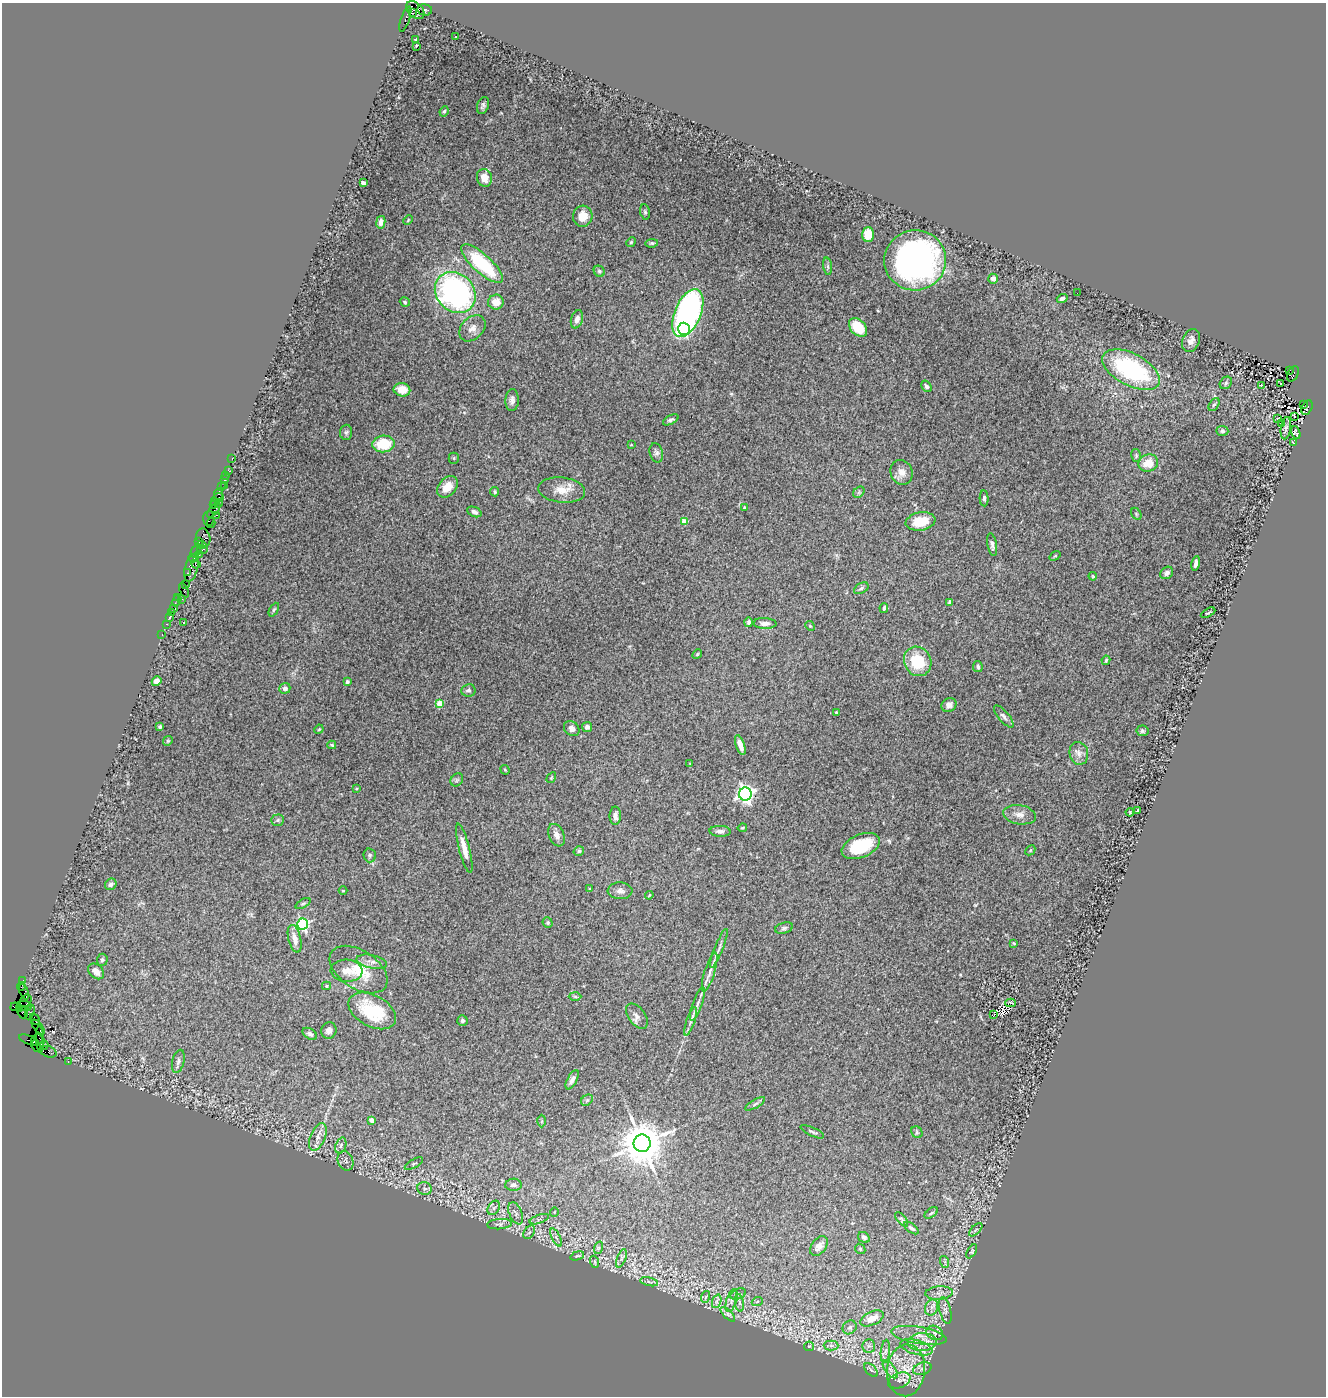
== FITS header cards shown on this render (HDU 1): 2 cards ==
NAXIS1  =                 1324
NAXIS2  =                 1394

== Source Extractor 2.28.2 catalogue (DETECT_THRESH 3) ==
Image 1324 x 1394 px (HDU 1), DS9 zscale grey, 1 PNG px = 1 image px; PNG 1328 x 1398 px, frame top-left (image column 1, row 1394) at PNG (2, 3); each listed source drawn as its Kron ellipse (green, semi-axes under 4 px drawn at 4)
Background 3.67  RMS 0.077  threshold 0.231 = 3 sigma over >= 5 px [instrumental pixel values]
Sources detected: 271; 2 with non-positive FLUX_AUTO (blend fragments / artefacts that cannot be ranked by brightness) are neither listed nor drawn; the other 269 listed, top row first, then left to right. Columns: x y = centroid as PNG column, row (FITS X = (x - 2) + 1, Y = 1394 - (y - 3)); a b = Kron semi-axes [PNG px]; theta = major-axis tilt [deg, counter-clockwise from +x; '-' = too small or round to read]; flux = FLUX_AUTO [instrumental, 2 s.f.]
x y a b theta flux
415 10 10 7 -45 3200
425 10 7 5 -11 700
412 13 3 2 - 660
405 19 13 3 71 660
456 37 3 2 - 7.4
415 40 3 3 - 10
416 46 3 3 - 21
483 105 9 5 72 14
444 111 5 4 - 8
484 178 9 7 -76 50
363 183 4 3 - 14
645 212 8 5 -80 8.6
583 216 10 9 - 68
408 220 5 3 - 4.7
381 222 6 4 79 25
868 235 7 6 - 88
631 242 5 4 - 6.2
652 243 6 4 8 7.8
915 260 31 30 - 1800
482 264 27 9 -42 390
828 266 9 4 -82 10
599 271 6 5 - 9.5
993 279 5 5 - 29
455 292 22 18 -46 1300
1077 293 2 2 - 13
1062 298 5 4 - 18
405 302 5 4 - 6.9
496 302 8 7 - 55
688 313 25 13 67 1400
577 319 9 6 73 27
858 327 11 7 -46 150
472 328 15 11 45 42
684 329 6 6 - 430
1191 340 12 8 68 29
1131 370 31 16 -28 670
1289 370 3 2 - 570
1293 374 8 5 64 2000
1226 383 7 5 47 11
1281 383 3 2 - 12
1261 385 3 3 - 52
926 386 6 4 -55 14
402 390 8 6 -12 74
512 400 11 6 88 23
1303 404 3 2 - 270
1214 405 7 4 60 11
1307 408 8 5 64 3200
1295 417 3 2 - 20
1278 418 4 2 - 4.1
671 420 8 4 27 14
1282 423 3 2 - 3.8
1286 428 11 5 82 12
1222 431 6 5 - 11
346 432 7 6 - 12
1296 433 7 2 -69 7.6
1293 443 3 2 - 3.4
383 444 11 8 5 160
631 445 3 2 - 3.2
656 453 10 6 -76 17
1136 456 6 5 - 8.7
232 458 3 2 - 85
454 458 5 5 - 6.3
1148 463 10 8 17 73
229 470 4 2 - 140
902 472 12 11 - 40
226 475 2 2 - 49
224 480 3 3 - 320
224 485 2 2 - 60
221 487 2 2 - 42
448 487 12 8 47 64
562 490 23 12 -6 81
495 492 4 4 - 6.8
859 492 6 5 - 7.9
219 494 6 3 83 430
218 498 6 2 23 350
984 498 8 4 -87 12
215 501 3 3 - 260
219 504 3 2 - 170
214 505 2 2 - 210
744 507 4 3 - 5.2
214 510 9 2 48 740
474 512 7 4 -24 16
1136 514 6 4 -60 7.2
217 515 3 2 - 560
209 518 7 5 88 620
921 521 15 9 10 120
684 522 4 4 - 96
211 523 5 2 - 250
203 538 9 7 -75 1000
199 542 3 3 - 240
201 545 5 3 - 360
992 545 11 4 -79 20
202 549 5 4 - 960
196 551 7 3 65 1000
199 555 3 3 - 450
1055 556 6 3 36 5.5
194 558 5 4 - 360
1196 563 7 3 78 18
196 564 4 3 - 570
191 568 14 6 75 1900
188 573 3 2 - 200
1167 573 7 5 39 16
1093 576 4 3 - 5.7
185 584 3 2 - 79
861 588 8 5 31 12
184 590 8 3 -66 390
177 597 3 3 - 180
182 599 3 2 - 180
176 601 6 3 61 390
950 602 4 3 - 9.4
884 608 5 3 - 9.4
174 609 3 2 - 240
274 610 7 4 62 8.4
171 612 2 2 - 160
1208 613 8 2 28 6.1
169 618 3 2 - 100
184 622 3 3 - 7.2
749 622 5 4 - 12
765 623 11 5 -3 27
167 624 3 2 - 240
810 626 5 4 - 5.7
162 635 3 2 - 160
697 654 5 4 - 6.2
1106 660 5 3 - 6.7
918 661 15 13 -60 210
978 667 5 4 - 11
157 681 5 4 - 31
347 682 4 3 - 21
285 688 5 5 - 17
468 690 7 6 - 14
440 703 4 4 - 100
949 705 8 6 34 23
836 712 3 2 - 3.6
1004 716 14 5 -49 18
160 726 4 4 - 11
587 727 5 5 - 16
319 729 5 3 - 4.8
572 729 8 6 -42 25
1142 731 6 5 - 9.9
168 741 5 4 - 5.9
332 745 4 3 - 6.7
740 745 10 4 -72 37
1079 753 11 9 -77 34
690 764 4 2 - 3.2
505 770 5 4 - 6
551 778 6 3 58 5.1
457 780 7 5 47 11
356 788 3 2 - 4.8
745 794 6 6 - 2200
1137 810 4 2 - 5.2
1130 812 4 3 - 5.3
1020 815 16 9 -10 43
615 816 9 5 88 25
278 820 6 5 - 9.7
742 828 5 4 - 5.2
720 831 10 5 -3 19
556 835 12 7 -67 31
861 846 20 11 22 250
464 848 25 5 -76 56
1030 850 5 3 - 4.9
579 851 5 4 - 11
370 855 7 6 - 11
111 884 6 5 - 21
589 889 3 3 - 5.2
343 891 4 3 - 3.9
620 891 12 8 -1 28
649 895 4 3 - 4.3
303 903 8 4 26 9.6
548 923 5 5 - 8.8
303 924 5 5 - 840
784 928 9 5 16 13
295 939 14 6 -76 44
1014 943 3 3 - 5.2
719 948 21 3 68 24
102 960 6 5 - 9.8
372 962 16 6 -12 30
359 970 32 19 -33 170
96 971 9 6 -44 40
347 971 16 11 -5 49
710 972 20 5 73 36
23 980 3 2 - 120
326 986 4 4 - 5.6
21 987 4 2 - 190
24 992 8 3 -66 340
575 996 6 4 -2 7.2
26 1001 7 5 52 1100
1010 1003 5 2 - 4.2
697 1004 17 4 70 27
25 1006 7 5 -3 4500
15 1007 4 3 - 380
19 1009 3 2 - 720
372 1011 25 15 -29 260
23 1012 6 5 - 97
30 1012 7 4 67 2500
994 1014 3 2 - 5.7
637 1016 14 8 -53 28
35 1019 6 4 -60 320
462 1021 5 5 - 13
691 1021 15 4 72 20
38 1027 9 3 -50 270
329 1031 8 7 - 22
310 1034 8 5 -33 14
40 1039 13 4 -88 5400
29 1040 10 4 -21 820
37 1040 6 5 - 6400
44 1045 4 3 - 3300
37 1046 6 3 -53 270
48 1052 8 5 -20 860
68 1061 2 2 - 96
178 1061 12 6 76 17
572 1080 10 5 61 20
587 1100 6 5 - 10
755 1104 11 3 30 12
372 1120 4 4 - 39
542 1121 6 4 88 6.3
812 1132 13 3 -25 9.9
917 1132 6 5 - 8.2
318 1137 15 7 67 37
642 1143 8 8 - 21000
341 1145 8 5 71 12
345 1161 10 7 -66 20
414 1164 10 3 30 9
513 1185 8 6 3 20
425 1188 7 6 - 14
494 1208 8 5 59 15
554 1212 5 3 - 3.8
516 1213 12 6 -67 24
931 1213 7 3 36 7.4
539 1219 10 4 19 13
902 1219 8 3 -50 7.4
500 1224 12 5 5 15
911 1228 9 4 -35 13
976 1230 8 3 45 8
529 1232 7 5 56 13
556 1237 10 4 -64 14
864 1237 6 5 - 15
819 1246 11 7 52 27
598 1248 6 4 71 9.1
860 1249 5 4 - 6.7
972 1251 8 4 58 7.7
577 1256 7 4 18 6.8
621 1258 10 3 69 10
595 1262 6 4 -72 5.8
945 1262 6 4 -72 8.5
649 1282 9 4 -13 12
939 1293 14 6 5 29
738 1294 8 5 23 12
705 1297 6 4 69 8.3
732 1300 12 5 72 21
717 1301 7 4 71 13
757 1302 5 3 - 5.5
739 1303 9 4 -81 15
931 1307 8 6 69 23
945 1310 14 5 -76 25
728 1314 9 3 -45 11
872 1318 12 6 25 60
850 1327 7 6 - 14
935 1333 9 6 -28 22
919 1335 28 8 -9 75
922 1342 14 9 2 55
831 1345 7 5 -1 13
809 1346 5 4 - 6
869 1346 6 6 - 15
916 1347 16 7 -16 48
885 1351 11 4 84 21
890 1369 10 5 -54 23
922 1369 9 6 18 19
871 1370 8 5 -45 12
906 1370 26 19 84 180
899 1380 12 7 20 25
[2 non-positive-flux detections neither listed nor drawn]